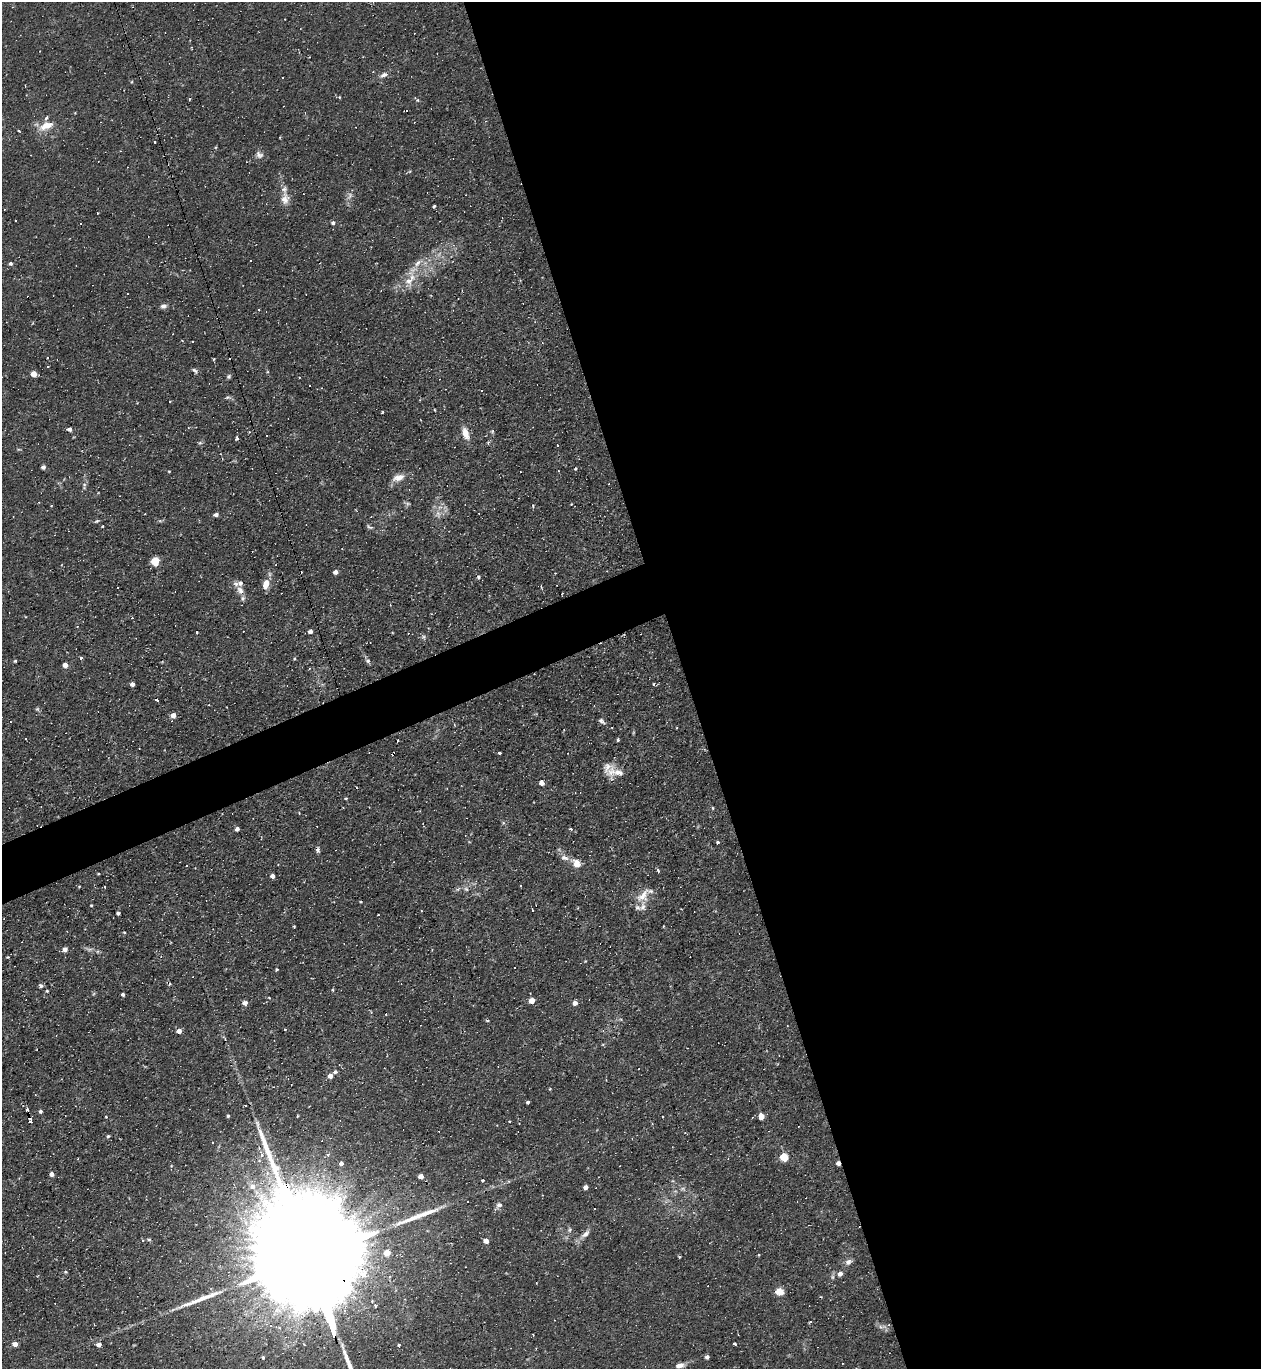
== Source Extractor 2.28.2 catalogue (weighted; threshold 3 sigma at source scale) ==
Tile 8 of 4 x 4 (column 4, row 2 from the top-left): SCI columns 3921-5179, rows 2735-4101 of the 5452 x 5468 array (HDU 1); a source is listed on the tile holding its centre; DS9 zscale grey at full resolution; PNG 1263 x 1371 px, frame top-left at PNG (2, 2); no overlay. Shown black and unused: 48% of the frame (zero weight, under 2 of 3 exposures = <1% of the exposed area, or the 3 px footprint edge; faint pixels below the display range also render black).
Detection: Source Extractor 2.28.2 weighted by HDU 2 'WHT'; one run over the whole footprint, this tile lists its part. Background 0.0324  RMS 0.0034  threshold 0.0155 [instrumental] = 3 sigma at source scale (4.5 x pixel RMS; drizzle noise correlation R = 1.50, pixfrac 1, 0.05/0.05 arcsec/px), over >= 5 px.
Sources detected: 215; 5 too faint to see at this stretch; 41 cosmic-ray / hot-pixel residue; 3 long thin detections or spike segments (spike, bleed or trail) — not listed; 12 inside a brighter listed object's ellipse — not listed separately; the other 154 listed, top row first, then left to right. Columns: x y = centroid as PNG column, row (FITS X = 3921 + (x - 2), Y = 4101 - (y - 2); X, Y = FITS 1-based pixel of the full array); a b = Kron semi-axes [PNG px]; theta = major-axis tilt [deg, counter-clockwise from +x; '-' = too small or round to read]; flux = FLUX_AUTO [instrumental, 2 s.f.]
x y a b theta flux
383 75 10 6 24 1.4
339 97 3 3 - 0.39
415 98 5 3 - 0.4
189 99 3 2 - 0.41
46 126 22 10 21 4.7
19 131 4 2 - 0.28
154 142 3 2 - 0.54
216 147 5 3 - 0.34
259 155 11 9 -31 1.6
350 196 11 7 65 1.5
285 199 16 11 85 3
434 206 3 3 - 0.4
97 213 3 2 - 0.38
333 223 5 4 - 0.82
10 263 5 4 - 0.79
410 280 24 10 52 6.3
163 306 8 6 19 1.1
192 341 3 2 - 0.36
194 370 9 4 -40 0.75
34 374 5 4 - 4.3
229 376 6 5 - 0.61
299 377 2 2 - 0.39
228 397 7 6 - 0.65
170 402 3 2 - 0.33
435 410 3 2 - 0.29
382 412 3 2 - 0.39
69 429 5 3 - 1.6
465 433 15 8 -70 3.6
237 438 3 3 - 2.1
200 443 6 5 - 0.57
488 443 5 4 - 0.4
557 445 3 2 - 0.25
19 449 6 3 17 0.36
43 467 4 4 - 1.2
575 469 3 3 - 0.56
169 471 4 3 - 0.25
398 478 15 8 17 3.3
84 485 11 4 -84 0.94
533 506 4 3 - 0.65
438 514 11 8 -80 2.1
216 515 6 4 10 0.97
96 521 5 5 - 0.5
103 526 3 2 - 0.48
370 527 10 5 -25 0.69
155 561 5 5 - 15
335 572 4 4 - 1.7
479 577 5 4 - 0.65
266 584 12 8 79 3.1
541 587 4 4 - 0.36
240 590 10 8 -61 2
132 618 4 3 - 0.34
310 631 4 4 - 1.5
196 632 3 3 - 0.99
423 637 7 5 -46 0.71
81 658 4 4 - 0.56
294 659 4 3 - 0.33
15 661 3 3 - 0.44
368 661 7 6 - 0.86
65 665 5 4 - 2.2
132 684 4 4 - 1.5
654 684 3 3 - 0.53
157 700 3 3 - 0.86
173 715 5 4 - 2.3
602 721 10 6 -39 1
26 739 3 3 - 0.72
618 740 3 3 - 0.71
499 753 3 2 - 0.4
611 772 20 10 80 3.3
542 783 4 4 - 2.3
346 798 4 3 - 0.34
713 808 5 3 - 0.34
503 822 6 4 -20 0.46
237 829 4 4 - 1.4
571 829 3 3 - 1.5
717 842 4 3 - 0.56
318 849 8 4 -84 0.79
565 858 12 7 -13 1.7
576 863 11 8 -49 3.3
187 865 2 2 - 0.28
658 871 4 3 - 1.1
98 874 3 2 - 0.3
272 876 5 4 - 1.6
520 885 3 2 - 0.47
458 889 9 5 27 0.84
466 889 6 6 - 0.89
643 896 24 12 49 4.8
360 902 4 2 - 0.27
91 905 3 3 - 0.29
532 910 3 2 - 0.26
421 911 3 2 - 0.35
118 913 4 3 - 0.7
294 926 3 2 - 0.33
124 932 4 3 - 0.29
65 949 5 5 - 1.8
89 949 13 5 -15 1.1
276 969 4 3 - 0.41
41 986 5 5 - 0.91
332 990 5 3 - 0.36
47 991 4 4 - 0.35
123 995 4 3 - 1.2
532 1000 5 4 - 3.4
245 1003 5 5 - 1.8
575 1003 5 5 - 1.3
488 1021 4 2 - 0.34
285 1030 3 2 - 0.4
603 1030 5 3 - 0.34
179 1031 5 4 - 2
335 1072 5 4 - 0.79
330 1076 5 5 - 2
550 1089 4 3 - 0.34
35 1095 3 3 - 0.27
528 1102 3 3 - 0.56
40 1111 4 4 - 0.7
228 1116 4 3 - 0.48
761 1116 5 4 - 4.3
106 1117 3 2 - 0.4
31 1121 3 3 - 39
108 1136 4 4 - 0.46
327 1154 4 4 - 1
261 1155 6 5 - 1.1
784 1157 5 5 - 12
78 1159 2 2 - 0.38
341 1163 5 4 - 1.1
838 1163 4 4 - 1.5
52 1174 4 4 - 1.6
421 1176 5 4 - 2.6
483 1180 3 3 - 0.68
252 1186 9 8 - 2.4
586 1187 4 4 - 1.7
499 1205 12 7 48 1.5
594 1209 3 3 - 1.5
570 1230 8 6 73 0.79
585 1234 16 7 40 2.3
149 1239 7 3 -8 0.46
486 1241 5 4 - 2.3
387 1253 5 4 - 6.5
679 1257 3 3 - 0.37
310 1262 97 21 -72 32000
848 1262 9 7 32 1.4
65 1272 5 4 - 0.39
840 1274 6 5 - 1.9
779 1292 9 7 -9 3.3
405 1299 3 2 - 0.23
375 1306 5 4 - 0.56
810 1322 3 3 - 1.6
271 1325 5 4 - 0.53
15 1344 5 4 - 2.1
734 1344 4 3 - 0.82
99 1345 5 4 - 1.7
399 1345 3 3 - 0.74
707 1357 4 4 - 1.1
263 1358 5 4 - 0.49
842 1363 3 2 - 0.37
680 1365 11 6 14 1.8
Overlapping masked pixels (flux is a lower limit): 3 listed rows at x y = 31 1121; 838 1163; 310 1262